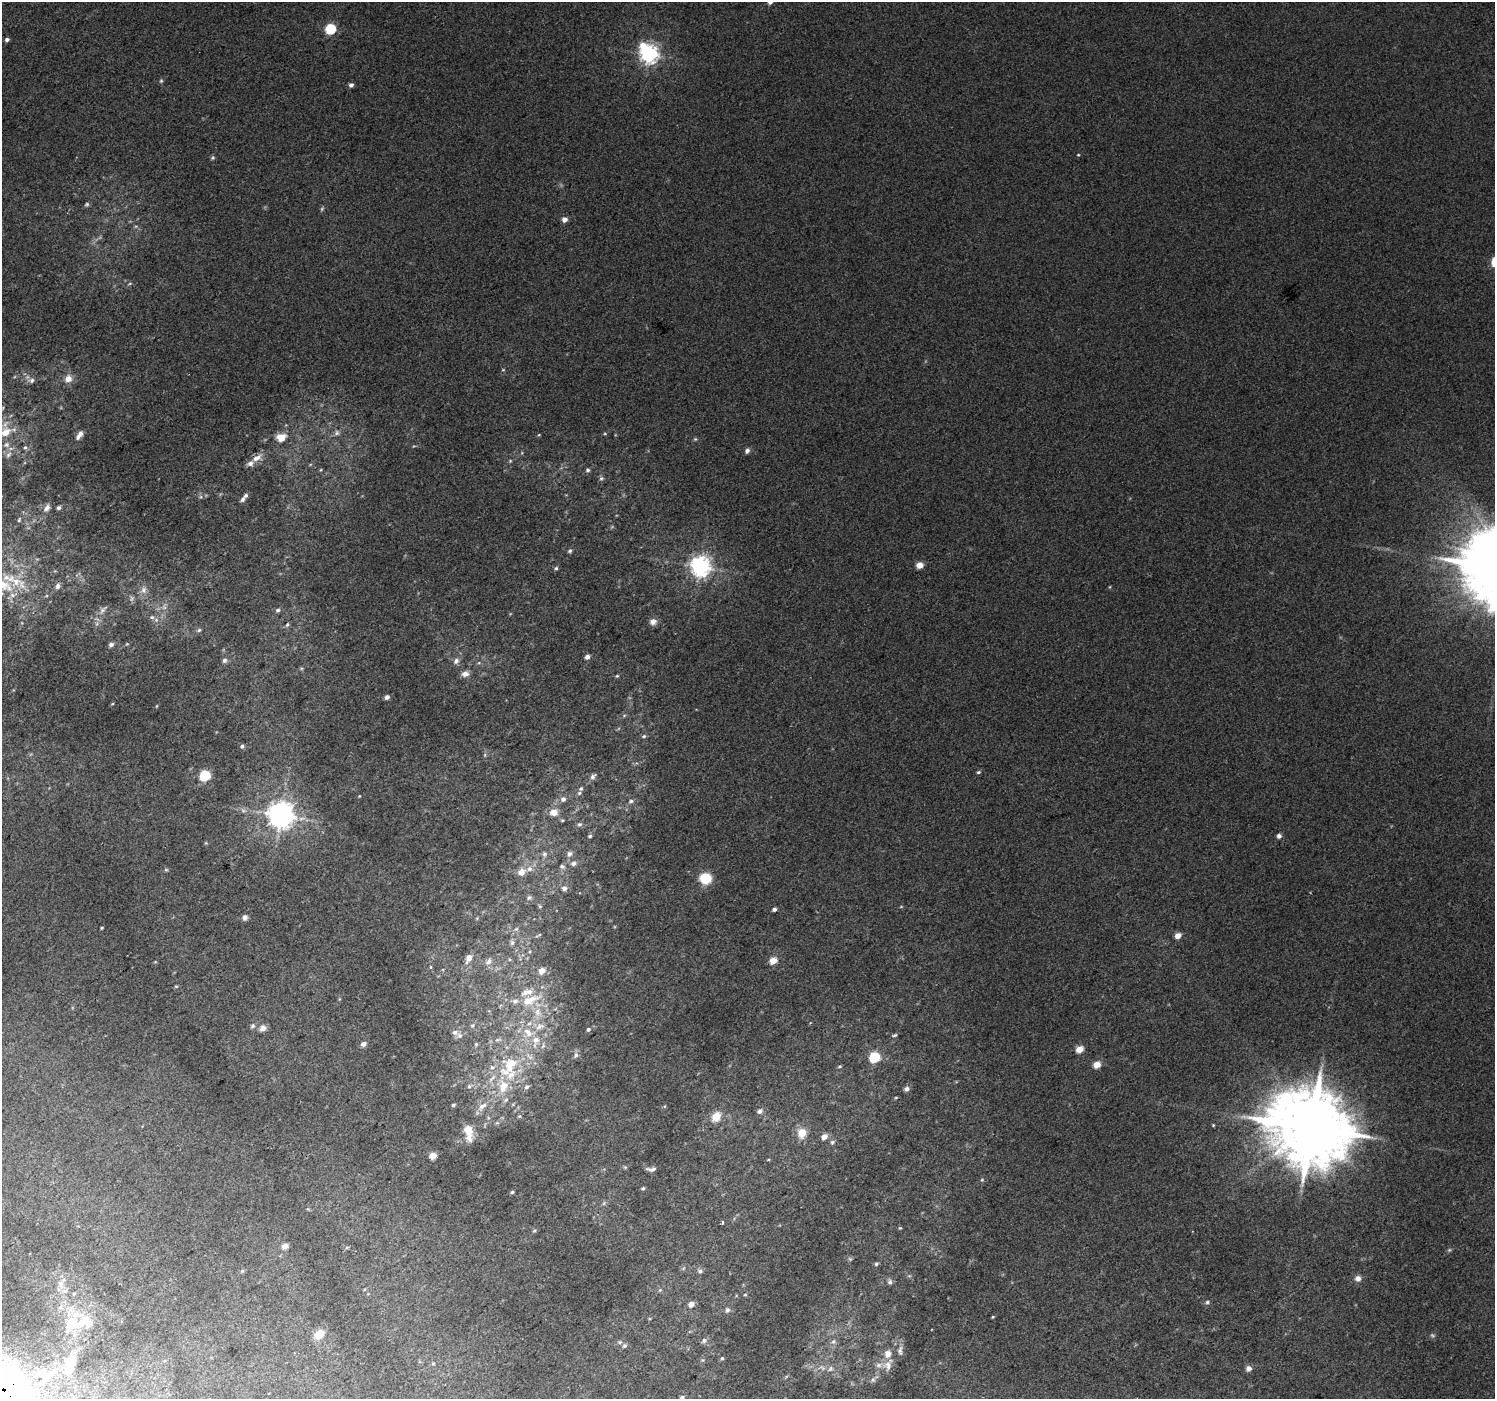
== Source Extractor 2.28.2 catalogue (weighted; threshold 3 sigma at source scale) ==
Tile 7 of 4 x 4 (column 3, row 2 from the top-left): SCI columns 3027-4519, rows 3017-4413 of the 6047 x 5969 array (HDU 1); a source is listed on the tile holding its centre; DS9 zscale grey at full resolution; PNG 1497 x 1401 px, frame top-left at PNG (2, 2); no overlay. Shown black and unused: <1% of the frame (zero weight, under 2 of 3 exposures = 2% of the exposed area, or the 3 px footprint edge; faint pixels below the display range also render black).
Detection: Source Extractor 2.28.2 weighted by HDU 2 'WHT'; one run over the whole footprint, this tile lists its part. Background 0.0119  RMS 0.0073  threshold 0.0329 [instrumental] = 3 sigma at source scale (4.5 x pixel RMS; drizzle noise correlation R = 1.50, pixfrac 1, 0.0396/0.0396 arcsec/px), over >= 5 px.
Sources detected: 204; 8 too faint to see at this stretch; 1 inside a brighter object's white glare — not listed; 25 inside a brighter listed object's ellipse — not listed separately; the other 170 listed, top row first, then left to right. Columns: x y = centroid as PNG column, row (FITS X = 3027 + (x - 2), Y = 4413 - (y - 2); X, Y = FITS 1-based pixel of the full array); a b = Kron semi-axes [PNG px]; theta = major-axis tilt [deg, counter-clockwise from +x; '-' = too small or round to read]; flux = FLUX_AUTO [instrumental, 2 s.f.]
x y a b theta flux
770 2 5 4 - 3.3
331 29 6 5 - 53
7 39 5 4 - 2.1
643 45 7 6 - 9.9
649 54 7 6 - 340
351 85 5 5 - 2.3
1078 155 4 3 - 0.62
213 158 6 5 - 1.2
87 204 6 5 - 1.2
564 219 5 4 - 5.2
68 379 12 10 50 6
31 380 11 7 5 3.1
6 431 21 17 58 21
337 433 8 7 - 2.4
605 433 5 3 - 0.72
79 435 13 5 55 4.2
539 435 5 3 - 0.63
281 437 10 8 18 9.5
695 439 5 5 - 0.94
25 447 6 5 - 1.5
747 451 7 5 59 2.2
8 454 10 6 50 3.1
257 458 13 7 24 6
510 461 5 4 - 0.79
588 470 5 5 - 1.4
601 478 7 5 42 1.4
201 497 6 4 -45 1.3
242 499 8 5 44 1.8
47 508 11 7 53 3.2
58 508 4 4 - 1.6
19 520 7 5 73 1.1
570 551 5 5 - 1.3
920 565 5 4 - 12
700 566 7 7 - 440
556 568 5 5 - 1.2
4 586 52 18 -4 35
58 586 8 6 61 2.8
144 590 10 8 76 3.8
164 607 7 6 - 2.2
103 610 15 4 50 2.7
278 610 6 5 - 1.6
152 617 7 6 - 2
653 621 8 7 - 4.2
287 625 8 4 63 1.2
199 630 6 5 - 1.3
111 645 6 5 - 2.3
587 657 5 5 - 3.1
224 660 7 6 - 1.8
456 661 9 7 57 3
479 663 6 3 -17 0.89
465 674 9 7 16 4.2
617 676 5 4 - 0.86
387 697 4 4 - 2.5
112 704 5 3 - 0.6
624 715 6 4 2 1
644 736 6 5 - 1.3
242 746 6 5 - 1.5
485 755 6 4 -73 0.9
978 772 6 4 26 1
205 776 6 5 - 57
593 777 9 6 53 2.5
581 789 7 5 61 1.5
359 796 4 3 - 0.5
563 799 7 7 - 3.1
631 801 7 5 11 1.7
243 810 10 6 -18 2.6
554 812 9 8 - 7.7
281 815 8 8 - 920
562 820 6 4 19 0.98
579 824 8 7 - 2
590 836 6 5 - 1.4
1279 836 6 5 - 2.3
206 843 5 4 - 0.71
544 854 9 7 88 2.6
570 854 9 7 41 3
573 863 9 7 15 3.2
562 866 9 6 -22 2.1
521 872 11 9 43 5.6
705 878 10 9 - 21
564 888 7 6 - 2.9
529 898 7 5 37 1.5
540 906 5 5 - 0.92
774 909 4 4 - 2
245 918 7 6 - 2.4
102 928 3 3 - 0.71
516 929 7 5 43 1.5
538 935 9 2 25 0.8
1178 936 6 6 - 4.7
512 943 8 6 89 1.9
468 958 11 7 62 5.6
773 960 5 4 - 16
488 962 11 8 48 3.8
431 967 5 3 - 0.64
542 971 7 6 - 5.4
176 986 5 3 - 0.72
530 1000 26 11 22 18
538 1012 15 10 -81 8.4
472 1025 7 6 - 1.8
252 1026 7 6 - 1.5
263 1028 9 7 34 3.7
588 1029 5 5 - 1.4
455 1032 9 7 4 3.6
528 1033 19 12 -24 14
894 1035 7 4 13 1.1
498 1040 12 6 11 3
363 1044 6 5 - 2.9
476 1044 5 5 - 1.2
543 1046 8 5 66 1.9
1079 1049 5 5 - 15
576 1055 8 6 86 2.2
874 1057 6 5 - 58
510 1064 26 23 46 35
1097 1065 5 4 - 13
839 1066 6 3 9 0.84
469 1086 7 7 - 2
527 1087 8 6 29 2.1
907 1089 6 5 - 2.7
506 1100 9 6 44 2.4
453 1105 5 4 - 1.4
482 1106 15 8 38 6.5
760 1111 7 6 - 2.4
519 1116 5 5 - 0.94
716 1117 10 8 54 11
497 1123 6 4 0 1.2
1213 1125 4 4 - 0.71
1311 1127 22 20 -4 8100
468 1131 11 8 -59 11
802 1133 9 8 - 12
824 1137 8 7 - 4
832 1142 6 6 - 1.5
433 1156 5 4 - 17
625 1167 6 4 -18 0.8
651 1169 9 4 2 2.3
982 1180 5 5 - 0.84
643 1188 4 4 - 0.99
512 1192 4 4 - 1.1
604 1203 6 4 72 1.1
722 1223 3 3 - 1.4
900 1228 5 4 - 0.74
534 1230 6 4 67 1
285 1246 8 7 - 3.3
850 1259 6 4 -44 1
876 1264 5 4 - 1.2
242 1271 6 4 44 0.88
700 1271 7 6 - 2
1358 1278 8 8 - 3.5
890 1282 8 6 -89 2
61 1284 16 10 -79 7.3
660 1290 5 5 - 1
745 1295 5 3 - 0.68
1207 1302 6 5 - 1.3
691 1304 7 6 - 3.7
727 1310 7 6 - 2
993 1317 4 3 - 0.67
71 1323 35 12 61 26
319 1334 11 8 40 9.6
704 1341 7 6 - 1.8
620 1342 7 5 21 1.4
833 1342 8 7 - 2.6
624 1346 6 5 - 1.5
900 1351 14 7 -88 3.3
722 1358 5 4 - 0.97
433 1363 6 4 1 0.78
70 1366 40 14 78 32
887 1366 14 12 -42 6.6
822 1368 12 8 -20 4.5
1248 1368 7 7 - 3
51 1373 38 18 8 32
873 1380 9 7 45 2.4
682 1397 6 5 - 1.4
Isophote crosses this tile's border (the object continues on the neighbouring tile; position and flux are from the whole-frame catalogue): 4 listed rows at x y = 770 2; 6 431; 4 586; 682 1397